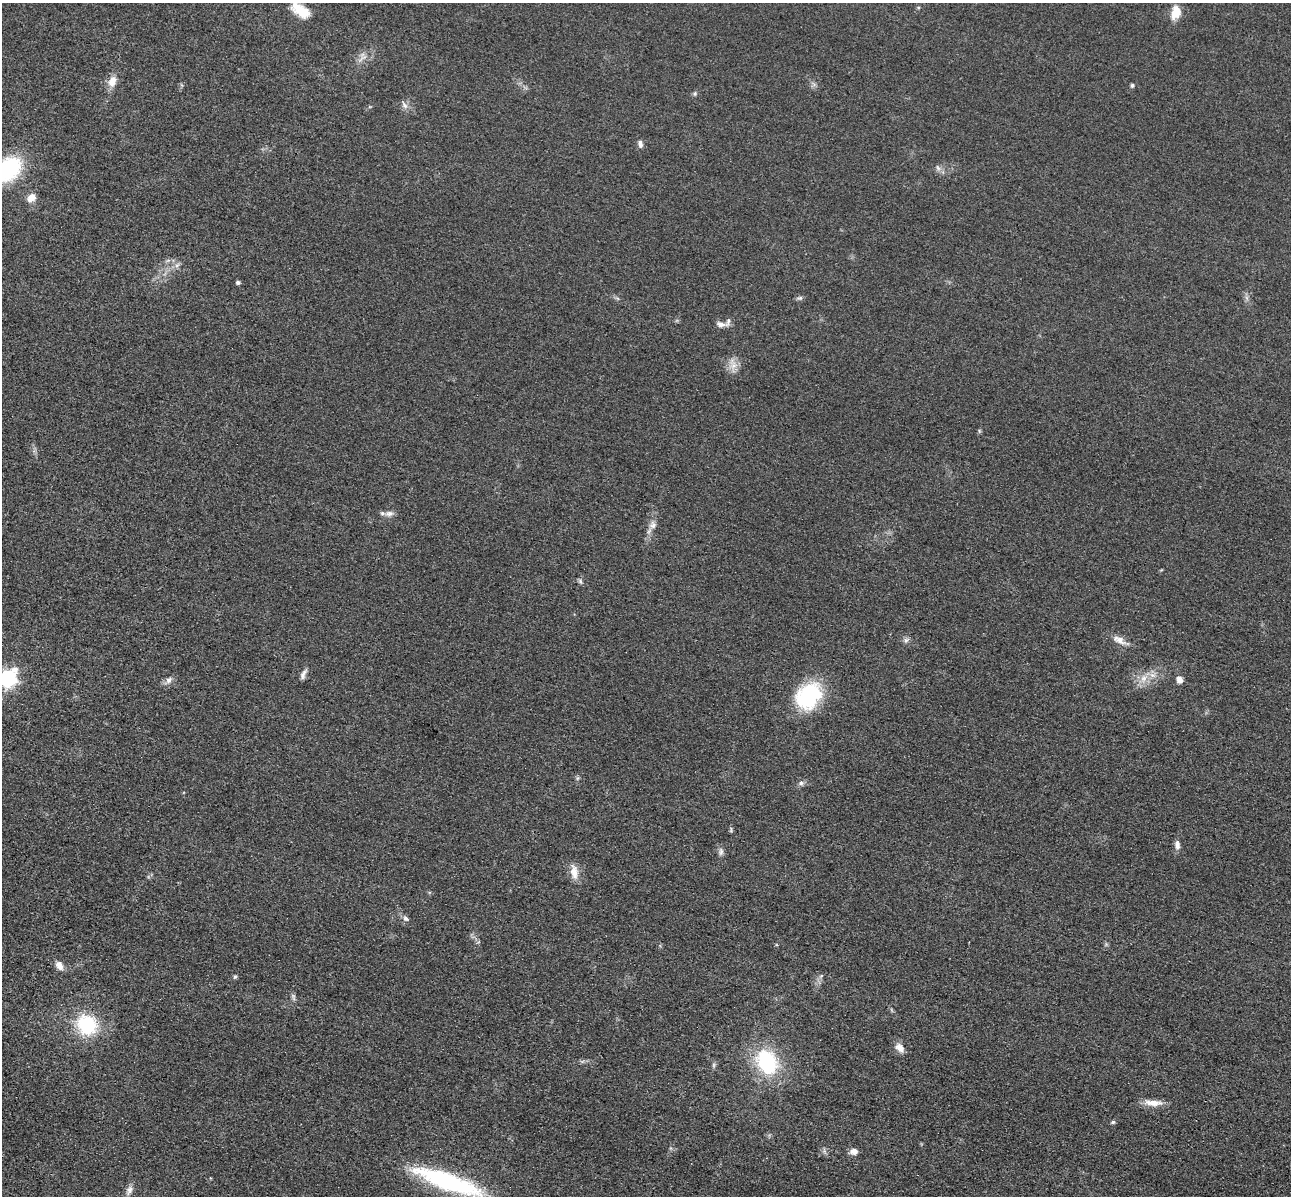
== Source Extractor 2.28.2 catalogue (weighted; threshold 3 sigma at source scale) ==
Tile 7 of 4 x 4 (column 3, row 2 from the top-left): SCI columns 2751-4039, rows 2786-3979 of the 5350 x 5365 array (HDU 1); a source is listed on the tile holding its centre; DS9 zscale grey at full resolution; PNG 1293 x 1198 px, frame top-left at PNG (2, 3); no overlay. Shown black and unused: <1% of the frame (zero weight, under 3 of 4 exposures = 9% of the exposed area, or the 3 px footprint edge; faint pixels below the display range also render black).
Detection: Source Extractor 2.28.2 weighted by HDU 2 'WHT'; one run over the whole footprint, this tile lists its part. Background 0.0485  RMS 0.0084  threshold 0.0377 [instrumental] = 3 sigma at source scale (4.5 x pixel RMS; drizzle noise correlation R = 1.50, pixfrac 1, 0.05/0.05 arcsec/px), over >= 5 px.
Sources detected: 51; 2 inside a brighter listed object's ellipse — not listed separately; the other 49 listed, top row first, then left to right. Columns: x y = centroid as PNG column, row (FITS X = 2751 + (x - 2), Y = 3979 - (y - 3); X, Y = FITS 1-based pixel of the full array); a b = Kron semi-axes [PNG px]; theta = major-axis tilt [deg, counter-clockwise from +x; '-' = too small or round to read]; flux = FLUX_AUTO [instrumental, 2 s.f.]
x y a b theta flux
301 11 21 11 -34 18
1176 12 15 10 72 12
362 58 15 4 33 3.9
112 81 15 10 66 8.3
1132 85 4 4 - 1.8
695 93 7 5 88 1.5
404 105 12 7 -60 3.6
640 144 10 6 -76 3.2
938 168 9 4 -54 2.3
9 169 24 17 46 83
31 197 11 8 51 7.3
177 265 8 4 37 2.3
238 282 4 4 - 2.1
800 298 7 5 19 1.8
721 324 15 7 -9 4.5
733 364 19 8 -74 7
979 431 6 4 73 1.1
389 513 10 7 3 3.6
653 525 11 9 61 4.7
580 581 8 5 -61 1.7
906 640 7 6 - 2.3
1119 640 20 9 -27 7.1
303 674 15 6 65 3.3
1152 675 10 6 -26 4.5
8 678 8 7 - 260
1143 678 13 8 72 7.4
169 680 10 7 49 3.7
1180 680 7 6 - 5.2
808 696 34 26 48 61
801 783 7 6 - 2.2
731 830 9 3 80 1
1177 845 11 7 -84 3.9
721 852 12 6 90 2.9
574 872 21 10 -80 8.9
405 918 8 6 -55 2.5
59 965 12 8 -58 5.6
821 976 7 4 45 1.8
235 977 6 5 - 1.2
293 997 11 5 -73 2.2
87 1024 19 17 -44 55
900 1048 13 9 -46 6
767 1062 20 14 -65 82
714 1065 7 4 90 1.5
1153 1103 26 7 -3 8.7
1113 1122 6 4 15 1.4
824 1151 10 4 -77 1.8
854 1151 9 7 7 5.1
448 1181 76 17 -20 110
129 1190 12 7 69 4.3
Isophote crosses this tile's border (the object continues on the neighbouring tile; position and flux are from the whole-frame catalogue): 2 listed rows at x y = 9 169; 8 678